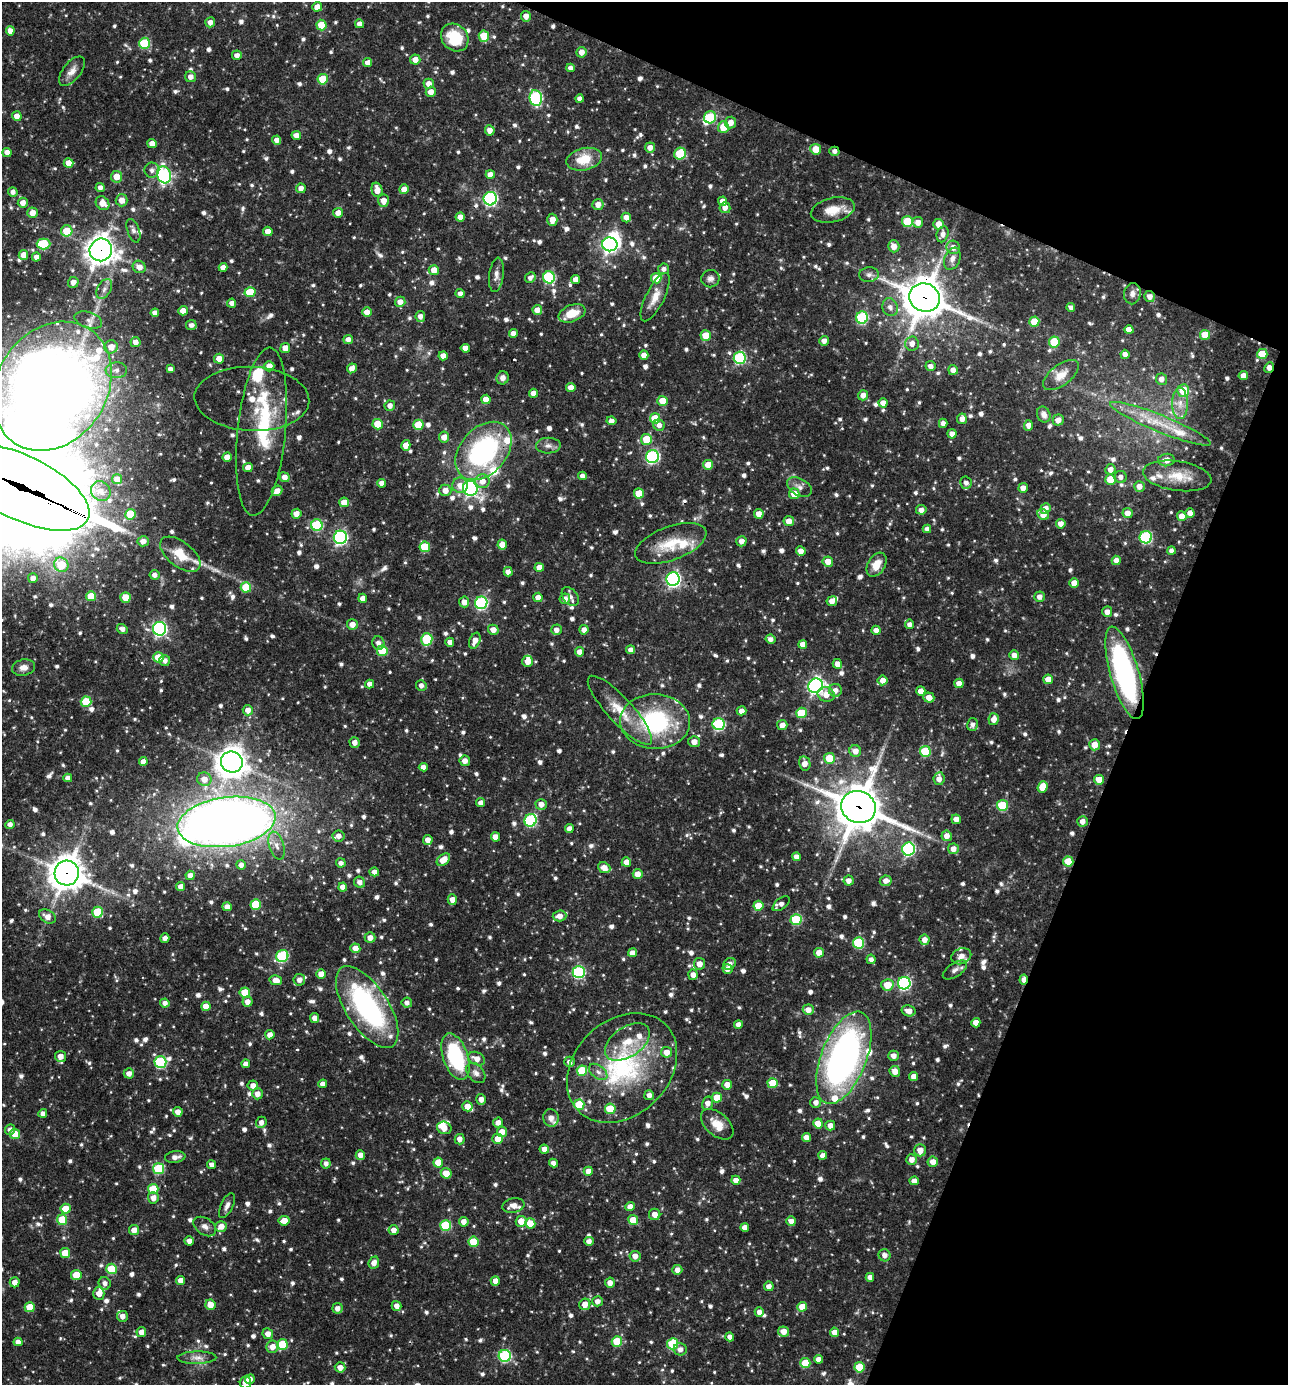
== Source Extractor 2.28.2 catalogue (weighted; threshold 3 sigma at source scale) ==
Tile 8 of 4 x 4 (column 4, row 2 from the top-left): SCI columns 4128-5413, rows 2768-4150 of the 5550 x 5536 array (HDU 1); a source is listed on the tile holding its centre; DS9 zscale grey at full resolution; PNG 1290 x 1387 px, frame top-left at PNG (2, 2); each listed source drawn as its Kron ellipse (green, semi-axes under 4 px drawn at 4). Shown black and unused: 20% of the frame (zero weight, under 3 of 4 exposures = <1% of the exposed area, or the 3 px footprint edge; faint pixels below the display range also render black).
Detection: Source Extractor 2.28.2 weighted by HDU 2 'WHT'; one run over the whole footprint, this tile lists its part. Background 0.0653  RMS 0.0036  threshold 0.0163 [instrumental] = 3 sigma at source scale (4.5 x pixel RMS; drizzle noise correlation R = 1.50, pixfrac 1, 0.05/0.05 arcsec/px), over >= 5 px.
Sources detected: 1154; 1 too faint to see at this stretch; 4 inside a brighter object's white glare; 2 cosmic-ray / hot-pixel residue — neither listed nor drawn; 39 inside a brighter listed object's ellipse — not listed separately; of the other 1108, all 500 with FLUX_AUTO >= 1.59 (the completeness limit of this list) listed and drawn (608 fainter detections not listed), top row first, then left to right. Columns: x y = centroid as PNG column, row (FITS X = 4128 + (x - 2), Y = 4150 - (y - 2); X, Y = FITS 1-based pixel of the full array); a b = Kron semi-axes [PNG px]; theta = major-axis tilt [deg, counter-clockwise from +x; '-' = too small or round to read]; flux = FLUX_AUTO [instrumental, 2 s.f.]
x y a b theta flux
317 7 5 5 - 2.7
526 16 5 5 - 2.6
210 22 5 5 - 2.1
359 24 4 4 - 2.3
321 25 5 5 - 7.8
10 31 5 4 - 2.7
484 36 6 5 - 9.4
455 37 15 12 -46 14
144 43 5 5 - 22
581 52 5 5 - 3.1
237 55 5 5 - 2.1
415 59 5 5 - 3
367 63 5 4 - 2.4
570 68 4 4 - 1.7
72 71 17 9 51 3.1
190 77 5 5 - 2.1
323 79 5 5 - 12
429 84 5 5 - 2.6
431 92 5 5 - 2.7
536 98 8 6 -82 48
580 99 4 4 - 1.9
17 116 5 5 - 3.1
710 117 6 6 - 25
731 122 6 5 - 3
723 127 6 5 - 7.1
490 130 5 5 - 2.6
296 135 5 4 - 2.8
277 140 4 4 - 2.2
152 144 5 4 - 3.3
650 147 5 5 - 2.5
816 149 5 5 - 5.3
834 151 5 4 - 1.6
7 152 4 4 - 2.5
680 154 6 5 - 18
584 159 18 11 13 9.1
69 163 5 5 - 3.7
152 170 7 7 - 1.8
490 174 4 4 - 2.7
164 175 8 7 - 52
116 177 5 5 - 4.8
100 187 4 4 - 1.8
301 188 5 4 - 2.2
404 189 5 5 - 3.4
377 190 7 5 -76 4.1
13 192 5 4 - 1.7
490 199 7 6 - 62
122 200 6 6 - 3
383 201 6 5 - 3.2
723 201 4 4 - 2.7
23 203 5 5 - 2.8
102 203 7 6 - 4
598 204 5 5 - 3
725 208 5 5 - 2.5
833 210 22 12 13 7
32 213 5 5 - 3.2
338 213 5 5 - 2.8
460 217 4 4 - 2.7
626 217 5 4 - 2.4
552 220 6 5 - 3.3
907 221 5 5 - 14
918 222 5 5 - 2.8
938 224 5 5 - 3.7
67 231 5 5 - 8.9
133 231 12 6 -71 1.6
268 231 5 4 - 2.6
943 234 8 6 74 2.2
43 244 7 5 -1 18
610 244 7 7 - 120
894 246 6 5 - 3.3
953 247 7 6 - 2.9
101 250 11 11 - 390
23 255 5 4 - 3.5
36 257 4 4 - 1.8
952 259 11 7 66 2.1
139 267 7 6 - 2.8
223 267 4 4 - 2.5
664 269 5 5 - 1.7
434 270 5 5 - 4.5
496 275 17 7 82 2.2
869 275 10 7 4 1.7
549 277 6 6 - 36
530 278 6 5 - 1.6
656 278 5 5 - 9
576 279 4 4 - 2.5
710 279 9 8 - 1.8
73 282 5 5 - 2.4
104 289 11 6 61 1.7
250 292 5 5 - 10
460 293 4 4 - 1.6
1132 294 11 8 80 2.1
655 297 26 9 64 5.1
1150 297 5 5 - 2.3
924 298 16 14 -24 1100
400 302 5 5 - 2.9
232 303 4 4 - 2.1
890 307 9 7 -69 2.2
1071 308 4 4 - 1.7
537 310 5 5 - 2.8
183 311 5 4 - 3.1
367 312 5 4 - 2.8
155 313 4 4 - 2.3
572 313 14 8 22 6.9
420 317 6 4 -83 2.1
862 318 6 6 - 34
88 320 14 8 -17 2.3
1034 322 5 5 - 7.8
191 325 5 5 - 1.9
1129 330 4 4 - 3.4
513 333 4 4 - 2.3
706 335 5 5 - 6.2
1205 335 5 5 - 7.9
348 340 5 4 - 2.3
824 341 5 4 - 2.2
135 342 5 5 - 2.2
1054 342 5 5 - 11
912 344 7 7 - 2.9
111 347 7 6 - 3.8
285 348 5 5 - 3.5
465 348 4 4 - 2.8
1125 354 5 4 - 2
1262 354 5 5 - 11
644 355 4 4 - 2.8
443 356 4 4 - 2.8
740 358 6 6 - 35
219 359 5 5 - 3.6
269 366 5 5 - 3.2
930 366 5 5 - 2
1269 367 5 5 - 2.4
352 368 5 4 - 2.7
170 369 4 4 - 1.6
116 370 10 8 3 2.4
953 370 5 5 - 2.6
1061 375 21 10 37 4.7
1243 376 4 4 - 3.3
503 378 6 6 - 1.8
1161 379 6 5 - 2.2
52 386 68 55 57 670
571 387 5 4 - 2.9
1183 391 6 6 - 9.6
533 393 4 4 - 2.7
863 395 5 5 - 2.6
252 399 57 32 -2 22
486 399 4 4 - 4.1
662 401 5 5 - 6.7
883 403 4 4 - 2.7
1180 403 15 8 -89 3.8
390 406 5 5 - 2.2
1044 415 8 6 -68 1.9
655 418 5 5 - 9.3
962 419 5 5 - 2.5
1058 420 5 5 - 2.8
611 421 5 4 - 2
943 423 4 4 - 1.8
378 424 5 5 - 8.5
1160 424 54 8 -22 12
418 425 5 5 - 10
659 425 6 5 - 2.1
1028 425 5 4 - 2.2
262 432 84 24 84 31
952 434 4 4 - 2.5
444 437 5 5 - 2.8
646 439 5 5 - 8.6
406 445 5 4 - 3.7
548 446 12 8 1 2.1
483 451 33 23 48 63
227 457 4 4 - 3.2
652 457 6 6 - 53
1166 460 8 6 6 3.2
708 465 5 5 - 5.2
248 467 5 4 - 3
1110 469 5 5 - 2.3
582 476 4 4 - 2.2
1177 476 34 15 -8 9.3
285 477 5 4 - 2.8
1121 477 6 6 - 1.7
117 479 5 5 - 3.3
1110 479 5 5 - 5.8
482 481 7 7 - 3.4
382 483 4 4 - 2.3
966 483 6 5 - 1.7
460 485 8 7 - 3.3
1139 486 5 5 - 2.6
21 487 74 32 -26 14000
799 487 13 8 -31 2.2
470 488 7 7 - 110
1023 488 5 4 - 2.7
445 490 6 5 - 3.2
101 491 10 9 - 2.7
277 491 6 5 - 2.8
639 493 5 5 - 8.3
794 494 5 5 - 5
344 502 5 4 - 4.5
1045 508 5 5 - 2.9
921 510 5 4 - 2.2
1127 513 5 5 - 2.8
1190 513 4 4 - 2.6
130 514 5 5 - 11
296 514 5 5 - 3
759 514 5 5 - 2.9
1043 514 6 5 - 4.8
1182 516 5 5 - 3.5
789 521 5 5 - 4
1061 524 5 5 - 2.4
317 525 6 5 - 26
927 529 4 4 - 1.7
340 537 7 6 - 78
1146 537 6 6 - 42
143 541 6 5 - 2.8
741 541 5 5 - 2.3
671 543 37 16 20 13
502 545 5 4 - 4.4
425 547 5 5 - 12
1171 550 4 4 - 1.7
801 551 5 4 - 2.8
180 554 24 12 -38 7.7
1116 560 4 4 - 2.4
828 562 5 5 - 4.1
61 565 7 7 - 14
876 565 13 8 59 5.4
539 567 5 4 - 3.4
508 572 5 4 - 2.1
154 575 5 5 - 1.9
33 578 5 5 - 2.4
673 579 7 6 - 98
1074 583 5 4 - 3.7
246 587 5 5 - 12
91 596 5 5 - 7.5
125 597 5 5 - 6.9
538 597 4 4 - 2.9
570 597 10 7 -53 1.7
1039 597 5 5 - 2.1
363 598 4 4 - 2.3
565 599 5 5 - 2.3
832 601 5 4 - 2.8
464 602 5 5 - 2.6
481 603 6 6 - 47
1107 612 5 5 - 2.4
352 624 5 5 - 2.7
910 624 5 4 - 2
122 629 6 5 - 1.8
159 629 7 6 - 75
493 630 5 5 - 3
556 630 5 5 - 2.2
584 630 4 4 - 2.5
876 630 4 4 - 2.5
427 639 6 5 - 19
770 639 5 4 - 1.9
475 641 8 5 68 3.2
450 642 4 4 - 2.1
378 643 7 6 - 2
803 644 4 4 - 2.8
631 650 4 4 - 1.7
382 651 5 5 - 14
579 652 5 4 - 2.3
1014 655 5 5 - 2.7
158 657 5 5 - 7.8
165 661 5 5 - 1.7
528 661 5 5 - 3.9
837 664 5 4 - 2.9
23 668 11 8 12 2.5
1124 673 48 14 -74 85
1048 679 5 4 - 4
883 680 5 5 - 2.7
959 683 4 4 - 3
370 684 4 4 - 2
421 686 5 5 - 1.8
816 686 7 7 - 110
835 690 6 6 - 2.2
921 691 5 4 - 2.6
826 694 9 7 -23 3.9
929 698 5 5 - 2.9
86 702 5 5 - 13
248 710 5 5 - 3
620 710 45 12 -47 11
742 711 5 4 - 2.3
801 713 5 5 - 13
994 719 6 5 - 2.9
655 722 35 27 -3 43
719 724 6 6 - 39
782 725 5 5 - 2.6
973 725 6 5 - 1.6
355 742 5 5 - 2.3
694 742 5 5 - 3
1094 745 5 5 - 4.5
855 751 6 5 - 3.1
925 751 5 5 - 16
829 758 5 5 - 8.5
465 761 5 5 - 2.6
143 762 4 4 - 2.6
232 762 11 10 - 550
805 763 7 5 -78 3
423 767 4 4 - 2.5
68 778 4 4 - 1.8
204 779 7 6 - 3.4
939 779 6 5 - 2.8
1099 780 5 5 - 4.9
1042 787 6 4 70 5.5
481 803 4 4 - 2.1
541 804 5 5 - 2.7
1002 805 5 5 - 20
858 807 17 16 - 1300
956 819 5 4 - 2.7
530 820 6 6 - 39
1082 821 5 5 - 2.3
226 822 49 24 8 540
10 824 4 4 - 2
569 829 4 4 - 2.4
338 836 6 5 - 2
947 836 5 5 - 2.7
495 837 4 4 - 3.4
428 840 5 5 - 2.7
277 846 14 7 -73 2.8
908 849 6 6 - 52
953 849 5 5 - 2.7
796 857 4 4 - 2.4
443 860 7 5 39 4.9
1068 861 5 5 - 8.1
626 862 5 4 - 3.1
341 863 5 4 - 1.7
241 865 4 4 - 2
604 868 6 5 - 3.5
374 872 4 4 - 2.3
67 873 12 12 - 630
638 874 5 5 - 3.7
190 875 4 4 - 2.4
849 881 5 5 - 2.5
886 881 6 5 - 2.5
360 882 6 5 - 2
181 887 4 4 - 2.8
343 887 4 4 - 2.9
452 899 5 4 - 2.6
781 904 10 5 38 2
256 905 5 5 - 13
758 906 5 5 - 7.8
227 907 5 4 - 2.3
98 912 5 5 - 14
47 916 9 6 -30 3
559 916 7 5 4 2.8
796 920 5 5 - 21
165 938 5 4 - 2
370 938 5 5 - 2.8
924 940 5 5 - 2.6
858 943 5 5 - 26
355 948 5 5 - 3.4
632 953 4 4 - 2.9
819 953 5 5 - 3.5
282 956 6 6 - 33
961 956 10 7 22 2.6
871 959 5 4 - 1.7
699 964 6 5 - 3.3
730 964 7 5 32 2.5
727 969 5 4 - 2.6
955 970 14 6 34 1.9
579 972 6 6 - 43
321 974 5 5 - 4
693 975 5 5 - 2.3
276 980 6 5 - 4.1
299 980 5 5 - 2.1
1024 980 5 4 - 2.7
904 983 6 6 - 60
887 985 6 5 - 6.6
245 993 5 5 - 10
247 1002 5 5 - 2.7
165 1003 5 4 - 1.9
407 1003 5 5 - 1.7
206 1006 5 4 - 4.9
367 1007 47 21 -57 67
808 1010 5 5 - 3.1
909 1011 7 5 -15 2.9
315 1018 5 4 - 2.5
976 1023 4 4 - 3.5
738 1024 4 4 - 2.2
270 1035 4 4 - 2.7
627 1042 25 15 34 9.6
666 1052 5 5 - 3.8
60 1056 5 5 - 2.8
894 1056 5 5 - 2.7
455 1057 24 12 -71 36
844 1058 49 22 69 160
477 1059 9 6 -27 3.3
160 1062 6 6 - 33
570 1062 5 5 - 2.1
246 1064 4 4 - 2.2
622 1068 61 47 44 56
582 1071 5 5 - 12
895 1071 5 5 - 3.1
598 1072 10 6 -38 1.8
129 1073 5 5 - 2.3
476 1073 11 7 -50 1.9
914 1076 4 4 - 2.6
773 1083 5 5 - 8.9
323 1084 4 4 - 2.5
253 1085 5 5 - 2.2
727 1085 5 4 - 3.4
257 1094 5 5 - 2.9
649 1095 5 5 - 2.4
717 1098 5 5 - 7.3
481 1099 5 4 - 2.2
816 1102 5 5 - 2.1
707 1103 7 5 76 2.4
579 1105 5 5 - 14
467 1106 5 5 - 4
610 1109 5 5 - 12
178 1112 5 4 - 2.9
43 1113 4 4 - 1.9
551 1118 9 7 -76 2.6
261 1122 6 5 - 2
498 1122 5 5 - 2.4
818 1123 5 5 - 6.2
717 1124 19 11 -41 5.8
830 1126 5 5 - 2.9
444 1128 7 6 - 3.4
10 1130 5 5 - 1.7
502 1132 5 5 - 3.6
15 1134 5 5 - 6.8
806 1137 5 4 - 2.6
460 1139 5 5 - 2.2
498 1139 5 5 - 4.8
544 1149 5 4 - 2.6
920 1150 6 5 - 3.7
360 1155 5 4 - 2.8
823 1155 4 4 - 2.5
175 1157 10 5 8 2.4
912 1159 5 5 - 2.9
438 1162 5 5 - 6.4
933 1162 5 5 - 3.2
326 1163 5 5 - 1.7
553 1163 4 4 - 1.7
212 1165 4 4 - 1.8
158 1169 5 5 - 21
588 1171 4 4 - 3.3
446 1173 5 5 - 5.1
736 1180 4 4 - 2.5
914 1181 4 4 - 2.4
153 1189 5 5 - 11
153 1198 5 5 - 2.8
513 1205 11 7 11 3
227 1206 13 6 65 1.7
630 1207 5 4 - 2.8
66 1209 5 5 - 7.4
655 1214 6 5 - 2.4
62 1220 5 5 - 11
633 1220 5 5 - 7.5
284 1221 5 5 - 3.7
521 1221 5 5 - 4.9
791 1221 5 5 - 2.5
464 1222 5 5 - 2.6
530 1223 5 5 - 6.1
446 1225 5 5 - 21
205 1226 12 8 -34 2.1
221 1226 6 5 - 3.4
745 1227 4 4 - 2.4
134 1230 5 5 - 3.2
393 1230 5 5 - 2.5
189 1241 4 4 - 2.2
589 1241 4 4 - 2
474 1242 5 5 - 13
65 1253 5 5 - 8.6
885 1255 6 6 - 2.2
635 1256 5 5 - 2.6
374 1263 6 5 - 2.7
112 1269 5 5 - 15
677 1270 5 5 - 2.5
76 1275 5 5 - 9.5
870 1277 4 4 - 2.4
181 1280 4 4 - 3.1
495 1281 5 4 - 3.1
15 1282 5 5 - 2.8
105 1283 6 6 - 1.8
610 1283 5 4 - 2.5
769 1286 5 5 - 2.3
99 1293 6 5 - 3.3
597 1301 5 5 - 2.3
585 1304 6 5 - 3.4
210 1305 5 5 - 4
396 1306 5 4 - 2.5
30 1307 5 5 - 8.9
802 1307 5 5 - 4.9
337 1308 5 5 - 2.1
759 1312 5 4 - 2.4
122 1316 5 5 - 2.5
783 1331 5 5 - 3.2
141 1332 5 5 - 2.5
834 1332 5 4 - 2.9
268 1334 5 5 - 2.7
730 1337 4 4 - 1.8
617 1341 5 5 - 14
18 1342 4 4 - 2.2
282 1344 5 5 - 14
673 1344 6 5 - 19
272 1347 6 6 - 3.5
680 1349 6 6 - 2
505 1356 6 6 - 39
197 1358 19 6 1 2.7
818 1359 4 4 - 2.2
805 1363 5 5 - 10
340 1367 5 5 - 2.7
859 1367 5 5 - 12
250 1379 5 4 - 2
245 1382 6 5 - 3.3
Overlapping masked pixels (flux is a lower limit): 12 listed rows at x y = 834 151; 101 250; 1150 297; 924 298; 1269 367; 52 386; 21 487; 1124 673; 858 807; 1068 861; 67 873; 1024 980
Isophote crosses this tile's border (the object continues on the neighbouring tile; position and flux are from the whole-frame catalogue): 3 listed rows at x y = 52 386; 21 487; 245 1382